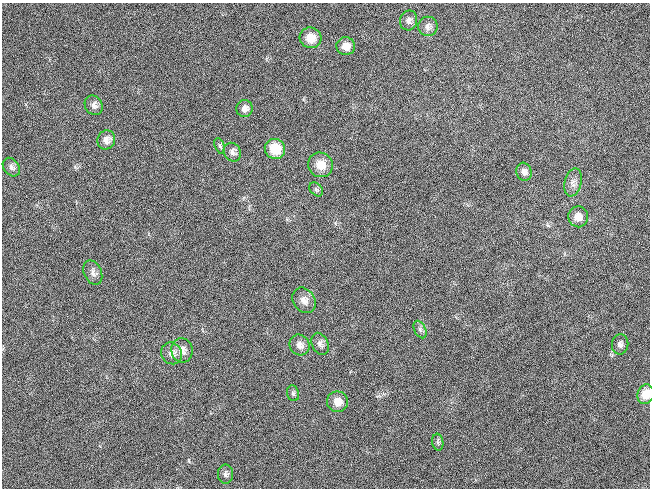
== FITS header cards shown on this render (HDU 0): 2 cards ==
NAXIS1  =                  648 / length of data axis 1
NAXIS2  =                  486 / length of data axis 2

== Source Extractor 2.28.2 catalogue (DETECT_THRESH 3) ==
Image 648 x 486 px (HDU 0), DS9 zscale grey, 1 PNG px = 1 image px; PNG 652 x 490 px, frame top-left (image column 1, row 486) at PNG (2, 3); each listed source drawn as its Kron ellipse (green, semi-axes under 4 px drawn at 4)
Background 117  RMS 26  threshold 78.5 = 3 sigma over >= 5 px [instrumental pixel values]
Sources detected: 29; all 29 listed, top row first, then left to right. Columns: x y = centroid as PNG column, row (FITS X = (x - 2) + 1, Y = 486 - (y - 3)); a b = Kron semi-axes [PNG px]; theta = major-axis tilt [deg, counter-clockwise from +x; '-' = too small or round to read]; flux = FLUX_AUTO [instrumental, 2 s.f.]
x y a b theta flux
409 20 10 8 77 7700
428 26 10 9 - 8500
311 38 11 10 - 23000
346 46 9 9 - 17000
94 105 10 8 -57 8400
244 108 8 8 - 9000
106 140 10 8 68 11000
220 146 8 4 -68 3800
275 149 10 10 - 46000
232 152 9 8 - 8300
321 165 12 12 - 23000
11 167 10 7 -51 7500
524 172 9 7 -73 7800
573 182 14 8 78 9500
316 190 8 5 -47 3800
578 217 10 10 - 14000
93 273 13 8 -65 9100
304 300 13 10 -57 13000
420 329 9 6 -64 5100
320 344 12 8 -65 8300
620 344 10 8 83 7400
300 345 11 9 -57 11000
182 350 12 10 -82 14000
171 353 11 10 - 12000
293 393 8 6 -73 4200
646 394 10 8 73 23000
337 402 10 10 - 18000
438 442 8 5 -82 4300
225 474 10 7 -90 6000
At the frame edge (FLAGS 8, measured only in part): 1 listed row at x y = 646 394